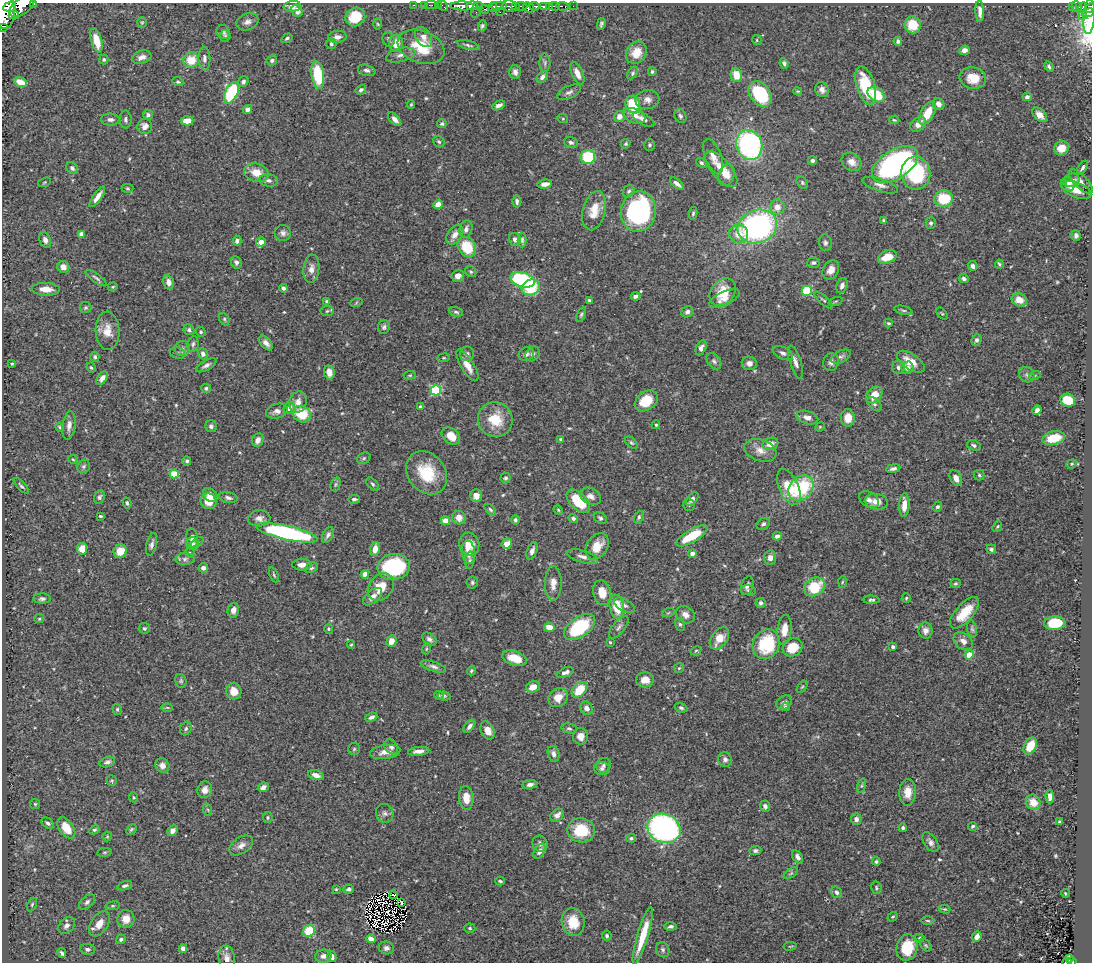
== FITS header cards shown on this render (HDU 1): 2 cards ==
NAXIS1  =                 1090
NAXIS2  =                  960

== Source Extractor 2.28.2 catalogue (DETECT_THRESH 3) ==
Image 1090 x 960 px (HDU 1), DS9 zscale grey, 1 PNG px = 1 image px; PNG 1094 x 964 px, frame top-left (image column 1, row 960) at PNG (2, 3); each listed source drawn as its Kron ellipse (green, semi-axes under 4 px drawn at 4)
Background 0.491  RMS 0.025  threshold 0.0759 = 3 sigma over >= 5 px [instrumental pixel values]
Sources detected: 563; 4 with non-positive FLUX_AUTO (blend fragments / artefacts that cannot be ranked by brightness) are neither listed nor drawn; of the other 559, the 500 brightest by FLUX_AUTO listed and drawn (59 fainter detections omitted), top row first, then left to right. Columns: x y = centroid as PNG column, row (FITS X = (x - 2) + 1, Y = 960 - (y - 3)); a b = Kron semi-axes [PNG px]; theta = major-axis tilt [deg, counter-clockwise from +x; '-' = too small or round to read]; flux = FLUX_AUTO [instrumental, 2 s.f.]
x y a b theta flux
34 4 3 2 - 150
413 5 3 2 - 17
425 5 2 2 - 8.7
431 5 5 2 - 11
438 5 2 2 - 8.5
22 6 15 8 37 2000
292 6 9 5 4 9.3
443 6 5 2 - 18
462 6 12 4 -2 1000
472 6 6 4 0 480
478 6 5 4 - 52
499 6 8 3 3 210
510 6 7 6 - 280
516 6 3 3 - 97
521 6 6 3 -5 110
534 6 5 3 - 160
543 6 4 3 - 350
549 6 4 3 - 220
555 6 5 3 - 360
562 6 6 3 -8 69
573 6 2 2 - 5.1
1072 6 3 2 - 16
1077 6 5 5 - 89
10 7 6 4 9 940
493 7 4 3 - 120
528 7 6 5 - 890
1083 7 5 3 - 70
1090 8 7 4 29 310
484 9 5 3 - 110
297 11 6 5 - 12
980 11 11 4 -88 8.9
5 12 17 10 89 4800
476 12 6 3 54 6.4
500 12 2 2 - 13
1088 13 6 3 25 230
14 15 5 4 - 350
1083 16 3 3 - 24
1089 16 18 6 86 380
355 17 10 9 - 54
142 22 5 4 - 2.1
247 22 11 8 21 8.5
378 24 5 3 - 1.9
601 24 6 3 76 3.4
913 25 8 8 - 37
482 26 5 4 - 3.6
3 27 3 2 - 49
223 32 7 6 - 4.4
225 36 6 5 - 2.6
337 37 9 6 6 9
423 37 11 7 -57 9.5
287 38 6 4 34 3.5
389 39 8 5 -72 4.5
96 40 12 5 -75 33
757 40 5 4 - 2.2
898 41 4 3 - 3.6
396 43 8 7 - 25
331 44 5 5 - 3.1
468 45 11 4 -14 4.2
421 47 24 16 -21 57
964 50 5 4 - 11
636 53 12 9 56 24
401 55 15 7 13 9.4
142 57 10 6 18 8.8
104 59 5 4 - 3.2
204 59 12 6 -88 7.3
191 60 8 7 - 35
272 60 5 5 - 3.4
545 63 9 5 -88 4.3
784 63 5 4 - 4.2
1049 67 5 3 - 3.6
367 70 9 5 -16 5.2
515 72 7 6 - 6.9
652 72 4 4 - 2.9
577 73 12 5 -66 14
633 73 7 4 55 3
318 75 14 6 -82 89
736 75 7 5 -78 31
542 77 7 5 48 6.4
973 78 13 11 -12 29
20 82 6 4 -21 25
178 82 5 4 - 2.9
243 82 6 5 - 5.6
866 85 20 9 -74 76
822 89 7 6 - 8.5
361 90 6 4 32 4.8
798 91 4 3 - 2
569 92 13 6 25 6.2
231 93 11 6 64 130
760 94 14 10 -52 110
876 94 9 6 -37 59
1027 97 4 4 - 5.4
647 100 12 9 10 11
411 104 4 3 - 2.1
633 104 9 7 -77 63
939 104 6 5 - 9.5
499 105 7 4 26 6.1
247 109 5 4 - 6.6
927 113 13 6 61 32
148 115 5 5 - 5
1040 115 9 5 -45 11
619 116 6 5 - 12
634 116 11 7 -20 15
680 116 7 5 -62 4.1
125 119 9 6 -90 4.6
395 119 8 4 -48 8.8
563 119 5 3 - 2
643 119 12 5 -30 8.1
110 120 9 6 -2 7.1
894 120 5 4 - 2
187 121 6 4 1 22
442 124 4 4 - 3
918 124 9 6 40 11
145 126 7 7 - 11
439 142 6 5 - 3.4
571 142 7 5 -21 4.2
625 144 5 4 - 2.8
650 145 6 5 - 3.5
749 145 15 13 -73 340
1061 148 8 7 - 22
713 156 18 8 -69 13
588 157 7 7 - 99
812 161 4 3 - 4.2
852 162 10 8 -35 14
701 163 6 4 -39 3.3
895 164 26 14 32 430
72 168 7 5 -49 4.4
1082 168 8 4 58 4.2
721 169 22 9 -49 28
256 173 12 9 -14 25
916 173 16 14 -81 140
727 175 11 8 76 12
269 180 9 6 -7 5.7
1072 180 7 6 - 8
1081 181 16 6 -46 10
44 182 7 4 20 2.2
802 183 7 4 -52 2.7
545 184 7 4 7 11
677 184 8 3 -39 7.6
1068 184 7 6 - 9.3
880 185 18 6 -18 11
127 188 6 4 -1 2.3
1076 190 15 7 -20 19
629 191 7 5 60 3.6
97 197 12 4 54 13
944 199 9 8 - 59
517 201 6 4 -87 5.1
438 204 5 4 - 17
777 207 7 7 - 19
594 211 20 11 76 28
638 212 20 17 79 270
693 213 6 4 79 2.7
884 221 4 3 - 3.5
931 223 6 5 - 3.8
757 226 20 16 21 400
466 229 9 6 74 8.3
283 233 8 8 - 7.3
81 234 4 4 - 12
739 234 10 9 - 25
455 235 11 7 54 11
1076 235 5 4 - 5.3
515 239 6 6 - 5.9
45 240 8 5 -66 7
522 240 7 4 -89 3.6
237 241 5 4 - 6.5
261 242 5 4 - 15
825 243 8 6 -76 4.7
467 247 11 8 -57 56
887 257 10 6 22 32
236 262 6 5 - 5.3
813 263 6 5 - 4.1
999 264 4 4 - 3.4
973 266 5 4 - 6.8
63 267 6 5 - 13
311 269 14 8 84 11
831 270 10 7 60 14
471 272 6 5 - 2.8
458 276 6 6 - 9.2
96 278 13 4 -36 4.3
964 279 5 4 - 4.6
522 280 12 7 -17 190
169 282 7 5 -74 10
842 286 8 5 69 7
113 287 5 4 - 2
283 288 4 3 - 4.7
531 288 9 8 - 65
46 289 14 6 -2 19
807 291 5 5 - 120
723 292 15 11 51 38
636 296 5 3 - 5.7
724 299 16 7 25 12
589 300 4 3 - 2.9
823 300 11 4 -42 3.8
1019 300 8 6 -20 21
326 301 3 3 - 2
836 301 7 3 19 2
356 303 6 4 20 1.9
86 308 6 5 - 2.8
903 310 9 4 -13 3.3
327 311 6 5 - 2.9
456 312 7 4 -16 3.6
687 312 6 5 - 5.3
942 314 7 4 -46 2.1
581 315 7 4 68 2.8
224 319 7 4 -63 2.9
888 323 4 3 - 2.3
384 327 7 6 - 4.5
189 330 6 5 - 3.6
107 331 19 12 -87 25
201 332 5 4 - 2.9
976 340 6 5 - 5.2
266 343 8 5 -50 9.3
193 344 8 5 79 4.3
182 348 7 7 - 5.6
701 348 8 5 66 7.1
178 353 7 5 -17 3.8
783 353 10 6 -25 6.4
203 354 5 5 - 8.3
467 354 7 7 - 4.6
526 354 8 6 29 5.8
533 354 8 6 45 5.2
95 357 5 4 - 2.9
841 357 11 5 26 5.4
444 358 6 3 7 1.9
714 361 9 6 -52 4.8
795 362 17 5 -72 9.2
831 362 9 7 74 6.5
911 362 16 8 -33 25
749 363 7 7 - 8.5
12 364 3 2 - 1.8
206 365 11 4 29 6.2
467 365 18 6 -58 20
898 367 7 6 - 5.6
91 368 5 3 - 2.4
907 368 6 6 - 8.7
329 372 7 5 -80 12
410 375 6 4 5 2
1027 375 8 7 - 5.3
1035 375 5 3 - 1.8
102 378 7 4 53 9.2
206 388 5 4 - 3.7
436 390 5 5 - 150
874 395 9 7 47 25
1068 400 7 6 - 49
646 401 12 9 37 46
298 402 10 8 70 13
874 404 9 5 -42 4.4
420 407 4 3 - 3
289 408 6 5 - 14
1037 410 5 4 - 7.3
277 411 11 7 17 9.7
302 414 9 8 - 61
807 418 11 6 -15 9.8
848 418 8 7 - 19
495 419 17 17 - 51
69 425 14 6 82 9.6
656 425 4 3 - 2.3
211 426 6 5 - 4.8
60 427 5 3 - 2.3
820 427 5 4 - 1.9
451 436 10 7 -39 25
1054 438 11 6 12 48
258 440 7 5 66 10
561 440 4 3 - 4.8
631 443 8 4 -44 3.1
770 444 8 6 15 15
974 445 7 5 -21 4.9
760 450 16 10 -19 18
364 458 7 5 29 3.4
73 459 5 3 - 1.9
187 461 4 4 - 3.7
1072 464 5 4 - 2.2
84 466 7 6 - 4.5
893 469 7 4 9 5.3
426 473 23 18 -51 61
174 474 4 4 - 50
979 475 5 5 - 3.1
505 478 5 5 - 3.1
956 478 8 5 -62 11
336 484 7 5 73 2.9
372 484 8 4 -47 3.6
21 486 10 4 -47 3.6
789 487 19 9 -66 46
801 488 14 11 49 120
210 495 8 6 -40 13
476 496 6 6 - 11
591 496 11 8 -28 10
99 497 7 5 66 4.3
228 498 9 5 -12 5.7
354 499 6 4 5 4
692 499 8 5 53 6.5
869 500 11 7 -31 7.7
209 501 8 7 - 28
578 501 14 8 -45 63
877 502 11 8 -8 16
127 503 5 3 - 2.8
689 505 6 5 - 3.3
904 505 12 5 88 19
937 507 5 4 - 4.2
490 510 7 4 -46 3.3
558 510 5 4 - 2
100 516 3 3 - 2.2
639 517 6 4 69 3.4
259 518 11 8 3 10
459 518 7 6 - 13
573 518 5 4 - 4.2
600 518 7 5 -39 4
515 520 5 4 - 3.3
446 521 4 4 - 28
763 524 7 5 34 4.6
997 526 5 4 - 2.3
287 533 31 7 -13 320
328 535 8 5 62 5.3
692 536 18 6 30 58
777 536 4 4 - 5.9
192 538 9 6 -84 6.7
197 543 7 4 37 2.7
152 544 12 5 76 6.3
192 544 6 6 - 4.6
469 544 11 10 - 24
507 544 5 4 - 29
597 546 14 10 57 28
82 549 6 5 - 21
375 549 7 5 77 15
991 549 5 4 - 3.8
120 551 7 6 - 27
532 551 9 5 68 8.7
468 552 11 6 -83 13
190 553 5 4 - 2.2
692 554 4 4 - 11
582 557 16 6 -17 8.9
770 558 7 6 - 9.4
185 559 9 6 2 5.9
470 560 8 4 86 3.3
302 565 10 5 0 12
394 567 16 13 8 170
203 568 5 4 - 6.6
311 568 7 5 25 3.8
365 574 4 4 - 30
274 575 8 3 -67 2.3
472 582 6 5 - 3.3
842 582 6 4 87 2.2
553 583 17 8 89 15
955 583 5 4 - 2.5
747 586 9 6 69 6.6
381 587 15 11 53 30
814 587 11 8 37 65
748 590 8 5 -11 3.4
602 593 12 8 -77 24
373 597 11 6 40 10
906 598 5 4 - 2.6
42 599 9 5 0 4.6
871 600 8 4 -2 4.1
761 603 5 5 - 4.3
624 605 11 6 -30 6
617 607 12 7 -80 42
233 610 7 5 77 8.8
668 613 6 4 19 2
964 613 19 9 48 43
685 615 10 8 -34 10
39 619 5 4 - 2.1
1055 623 11 6 4 68
680 624 6 5 - 3.1
549 627 5 4 - 19
580 627 18 9 36 130
619 627 13 6 50 6.2
144 628 5 5 - 3.4
329 629 5 4 - 2.4
972 629 9 4 -80 3.7
784 630 15 7 84 21
925 631 8 7 - 9.9
719 638 12 8 55 22
429 639 8 5 -35 6.1
392 641 6 5 - 17
963 641 11 7 -37 12
610 642 3 3 - 2.1
766 644 15 13 62 99
351 645 4 4 - 1.9
793 647 10 9 - 37
893 647 3 3 - 4.8
426 649 5 3 - 1.8
696 651 6 4 29 2.1
969 655 5 4 - 37
514 658 12 7 -18 31
433 666 13 5 -18 6.2
679 668 5 5 - 2.2
471 671 5 4 - 2.9
565 672 9 4 21 8.4
645 680 9 7 3 15
181 681 7 5 -80 3.1
533 687 7 5 19 17
802 687 7 3 53 2
580 690 9 6 44 47
234 691 8 7 - 24
439 695 5 4 - 2.2
444 696 6 4 -8 2.8
558 698 10 9 - 19
784 702 8 6 34 6.6
167 707 6 4 -1 2.1
785 707 4 4 - 3.8
587 708 7 6 - 9.5
681 708 6 4 -20 3.4
117 709 5 4 - 2.6
371 717 6 4 23 5.3
469 726 8 4 51 6.1
186 728 7 5 59 3.3
569 728 8 5 -12 3.7
488 730 9 6 -66 16
581 736 8 7 - 13
1030 746 9 6 61 31
391 747 8 6 -52 6.1
354 749 6 6 - 2.9
419 751 10 4 6 9.8
385 752 15 7 8 14
554 754 8 5 -72 8.1
725 759 7 7 - 6.5
107 762 8 5 18 5.8
604 765 8 7 - 4.9
162 766 7 7 - 9.7
602 769 8 6 -8 4.6
316 775 8 4 -15 9
112 780 5 5 - 2.3
530 784 7 4 9 5.8
861 786 7 3 71 2.7
263 787 5 4 - 6.1
205 790 8 7 - 11
908 792 13 8 88 22
1050 796 7 4 -87 9.2
134 797 5 4 - 2.3
466 798 12 7 -84 26
1033 802 8 7 - 22
35 804 5 5 - 2.4
765 806 6 5 - 6.6
208 810 6 4 -71 2.7
385 813 9 8 - 7
557 815 7 5 42 8.4
268 817 5 4 - 2.5
856 819 5 5 - 6
1059 822 4 3 - 2.7
48 823 7 5 -34 4.6
973 826 4 3 - 3
66 828 12 7 -55 34
664 828 17 14 -24 530
903 828 4 4 - 3.4
131 829 6 4 45 2.5
94 830 5 4 - 2.7
581 830 14 12 -13 67
172 831 6 4 48 8.1
107 836 5 4 - 1.9
631 838 5 4 - 3.3
930 842 11 6 -56 7.2
540 844 8 7 - 6.8
241 845 13 8 33 10
540 851 8 5 58 8.2
755 851 6 4 5 4.1
104 852 7 3 8 2.4
798 857 7 4 -58 6.9
876 862 4 4 - 3.3
791 873 8 4 35 3.1
500 881 5 3 - 2.5
125 886 7 4 19 4
876 888 6 5 - 2.9
336 889 4 4 - 2
349 889 5 4 - 4.5
837 892 6 5 - 5
1065 893 4 2 - 1.8
394 895 4 3 - 4.9
87 902 10 6 45 5.5
402 903 3 2 - 2.2
32 904 7 4 64 2.7
113 906 7 3 8 2.3
945 909 6 4 -17 2.2
893 917 5 4 - 2.3
126 919 9 8 - 16
928 921 7 3 -1 2.1
573 922 14 11 -81 38
99 924 14 8 57 18
67 925 9 7 43 7.5
670 926 6 4 0 3.8
470 928 5 4 - 2.5
309 931 6 5 - 51
607 936 5 5 - 3.6
643 936 30 5 73 51
977 937 5 4 - 13
919 938 5 4 - 2.1
121 939 5 4 - 3.9
371 939 5 4 - 11
926 945 7 5 -48 2.7
790 946 7 3 8 1.9
386 948 7 6 - 5.8
907 948 13 10 76 58
87 949 7 5 -7 5.7
183 949 4 4 - 8.3
663 950 8 6 -66 5.1
62 953 5 3 - 3.8
323 956 8 6 9 7.5
332 957 5 4 - 6.8
227 958 12 8 -83 12
1070 959 3 3 - 15
1072 961 4 3 - 64
1067 962 4 2 - 24
At the frame edge (FLAGS 8, measured only in part): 7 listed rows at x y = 34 4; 22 6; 1090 8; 5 12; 3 27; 1072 961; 1067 962
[59 fainter detections neither listed nor drawn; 4 non-positive-flux detections neither listed nor drawn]